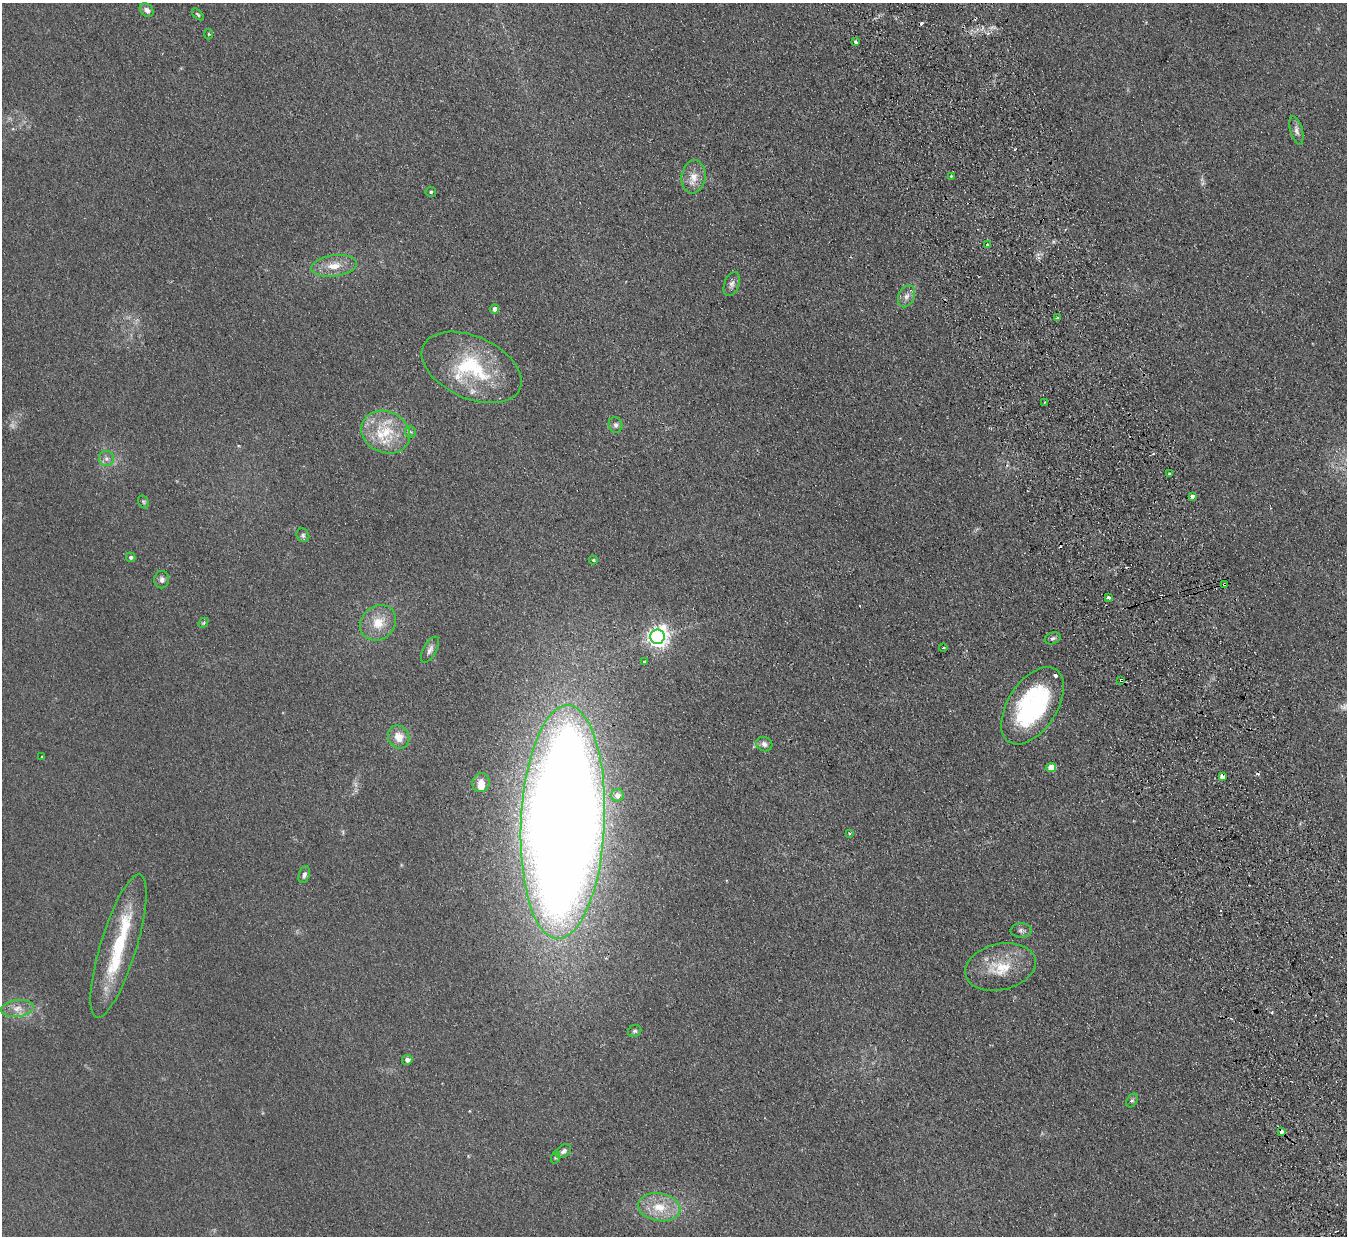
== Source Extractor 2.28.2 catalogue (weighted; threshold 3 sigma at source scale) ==
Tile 6 of 4 x 4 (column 2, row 2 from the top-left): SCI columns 1402-2746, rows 2642-3875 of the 5492 x 5407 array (HDU 1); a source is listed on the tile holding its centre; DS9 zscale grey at full resolution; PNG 1349 x 1238 px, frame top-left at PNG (2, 3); each listed source drawn as its Kron ellipse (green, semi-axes under 4 px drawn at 4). Shown black and unused: <1% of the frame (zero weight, under 2 of 3 exposures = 3% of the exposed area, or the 3 px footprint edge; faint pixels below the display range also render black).
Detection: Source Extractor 2.28.2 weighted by HDU 2 'WHT'; one run over the whole footprint, this tile lists its part. Background 0.101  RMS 0.011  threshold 0.0517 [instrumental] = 3 sigma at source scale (4.5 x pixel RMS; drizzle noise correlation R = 1.50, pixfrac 1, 0.05/0.05 arcsec/px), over >= 5 px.
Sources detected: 74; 1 too faint to see at this stretch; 6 cosmic-ray / hot-pixel residue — neither listed nor drawn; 8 inside a brighter listed object's ellipse — not listed separately; the other 59 listed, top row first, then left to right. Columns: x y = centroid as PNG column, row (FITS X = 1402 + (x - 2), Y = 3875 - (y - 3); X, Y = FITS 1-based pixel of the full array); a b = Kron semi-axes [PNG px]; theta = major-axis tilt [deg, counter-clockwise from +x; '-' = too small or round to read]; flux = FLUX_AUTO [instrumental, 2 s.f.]
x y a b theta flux
147 10 8 5 -42 5.3
198 14 7 4 -45 1.6
209 34 5 3 - 1
855 42 3 3 - 5.4
1296 130 15 6 -75 5
951 176 3 3 - 1
693 177 16 12 83 13
431 192 5 5 - 1.8
987 245 4 3 - 3.6
334 266 23 10 8 17
732 284 12 7 69 5
906 296 11 8 64 6.2
495 309 4 4 - 7.6
1057 318 3 3 - 2.1
472 367 53 31 -24 98
1045 402 3 2 - 1.5
615 425 8 7 - 3.6
386 432 25 20 -24 44
410 432 6 5 - 2.1
106 459 7 7 - 4.3
1169 474 3 3 - 1.7
1192 496 3 3 - 5.2
143 502 7 5 -60 1.9
303 535 7 6 - 2.6
131 557 5 4 - 2.7
593 560 4 3 - 1.6
162 580 9 7 89 4
1224 584 3 3 - 2.6
1108 597 4 3 - 3.8
203 623 6 4 44 1.4
378 623 19 16 42 22
657 637 7 7 - 640
1053 638 8 5 20 2.7
943 648 4 3 - 1.1
430 650 14 6 61 5
645 662 3 3 - 4.7
1121 680 3 3 - 2.7
1032 706 43 24 57 160
399 737 12 10 -60 13
764 744 8 7 - 4.6
42 757 3 3 - 1.2
1051 768 5 4 - 22
1222 777 4 3 - 29
481 783 9 8 - 9.9
617 795 6 6 - 7
563 822 117 42 87 3800
849 833 3 3 - 1.8
304 875 8 5 71 3.4
1021 930 10 7 -1 4
118 946 75 18 73 72
1000 967 36 23 13 40
17 1008 16 8 8 9.8
635 1031 7 5 31 2.2
407 1060 5 5 - 4.5
1132 1100 7 5 61 2
1282 1132 4 3 - 7
563 1151 8 6 35 3.9
556 1157 6 4 71 1.7
659 1207 21 14 -10 27
Overlapping masked pixels (flux is a lower limit): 4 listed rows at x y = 1224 584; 1121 680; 1222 777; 1282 1132